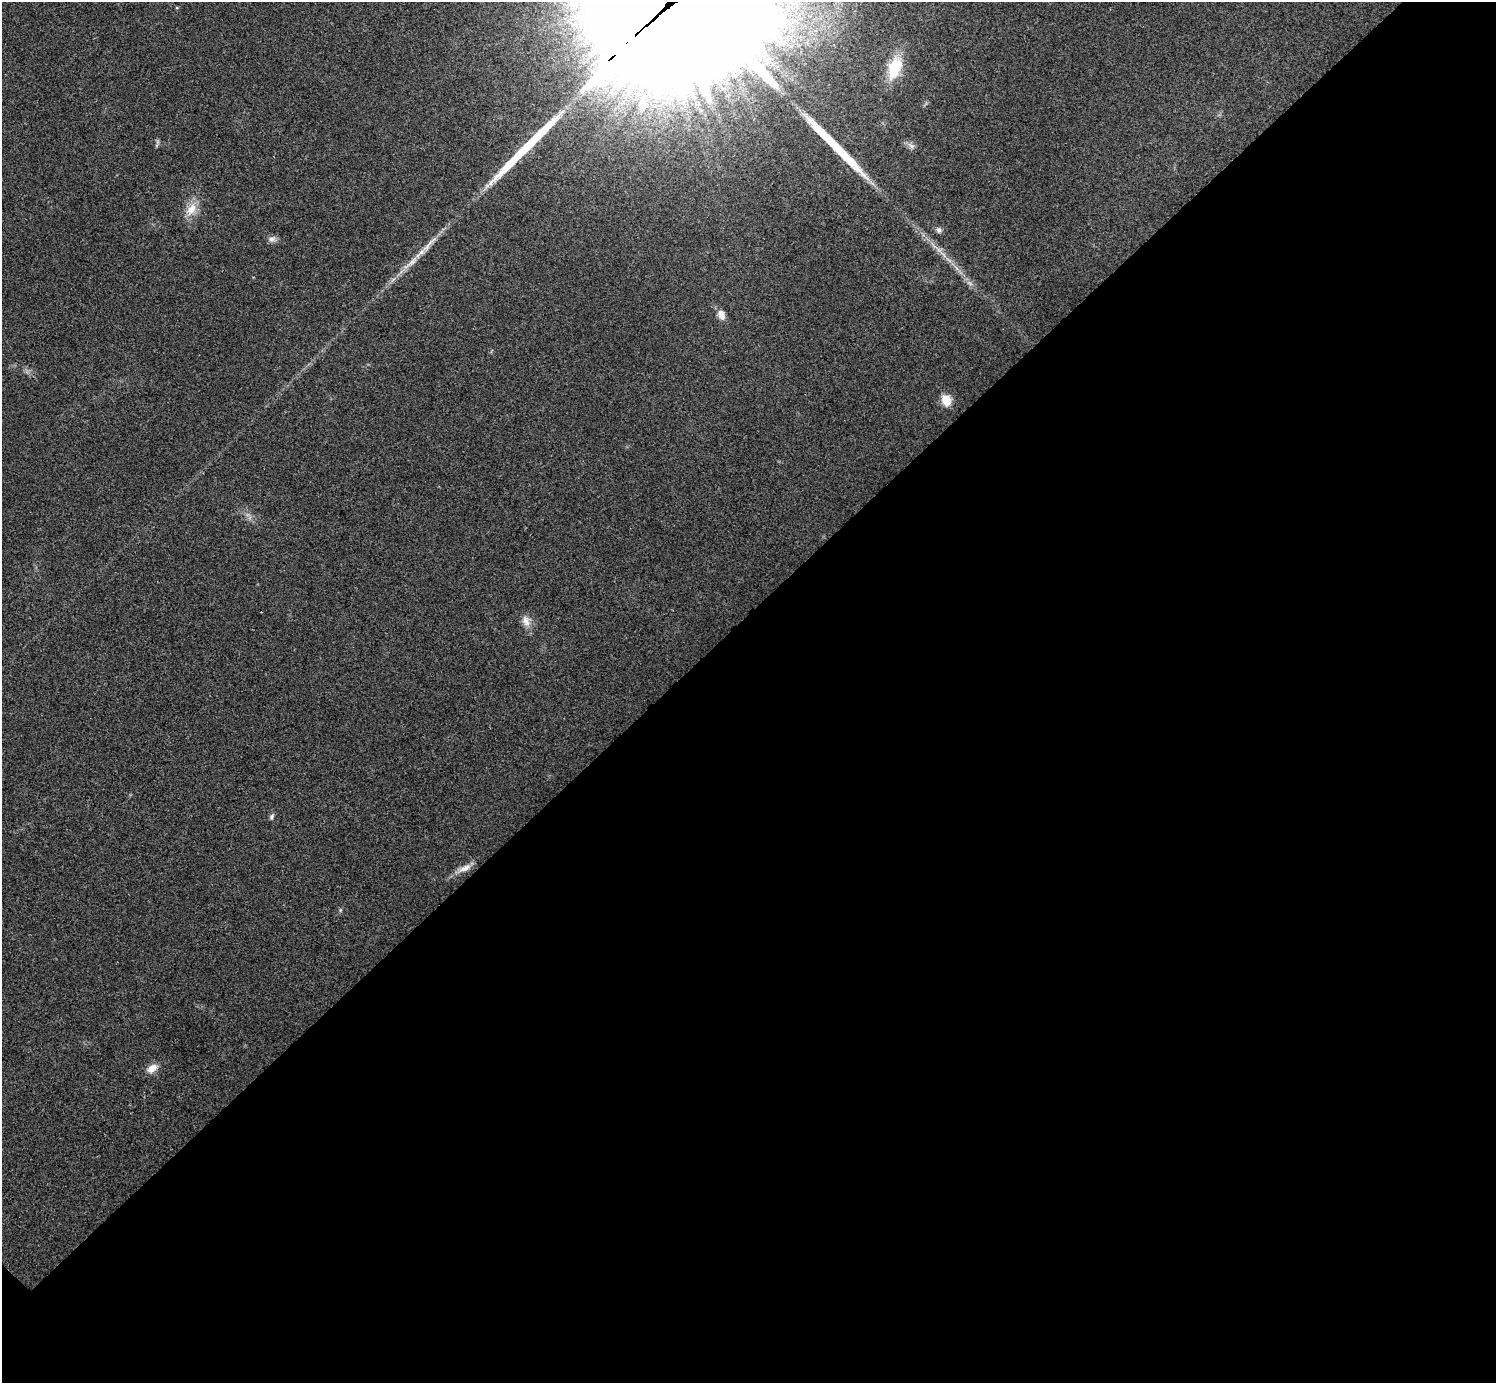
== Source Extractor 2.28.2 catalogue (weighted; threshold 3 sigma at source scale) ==
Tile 12 of 4 x 4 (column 4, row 3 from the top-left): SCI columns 4485-5978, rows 1541-2921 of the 5985 x 5985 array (HDU 1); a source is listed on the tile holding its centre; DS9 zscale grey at full resolution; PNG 1498 x 1385 px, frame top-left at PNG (2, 2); no overlay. Shown black and unused: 55% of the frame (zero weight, under 3 of 4 exposures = <1% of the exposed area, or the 3 px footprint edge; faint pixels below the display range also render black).
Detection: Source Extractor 2.28.2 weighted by HDU 2 'WHT'; one run over the whole footprint, this tile lists its part. Background 0.022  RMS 0.0054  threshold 0.0242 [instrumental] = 3 sigma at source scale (4.5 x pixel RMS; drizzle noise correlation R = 1.50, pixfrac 1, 0.05/0.05 arcsec/px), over >= 5 px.
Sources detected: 16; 2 long thin detections or spike segments (spike, bleed or trail) — not listed; the other 14 listed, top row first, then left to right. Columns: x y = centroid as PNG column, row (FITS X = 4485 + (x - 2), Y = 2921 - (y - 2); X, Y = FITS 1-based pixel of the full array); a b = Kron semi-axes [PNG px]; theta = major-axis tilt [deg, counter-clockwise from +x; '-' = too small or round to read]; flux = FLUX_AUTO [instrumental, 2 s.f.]
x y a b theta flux
628 43 114 19 43 11000
894 68 25 13 69 20
642 104 26 11 78 12
911 146 11 6 -31 2.2
191 209 18 11 58 7.2
939 230 8 7 - 1.6
272 239 10 8 13 2.2
428 245 40 7 47 8.7
721 315 12 8 -69 3.9
946 400 15 11 -69 6.8
526 621 15 10 -67 4.4
272 817 8 5 61 1.2
465 868 20 8 26 4.5
152 1068 13 8 34 5.1
Overlapping masked pixels (flux is a lower limit): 1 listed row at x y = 628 43